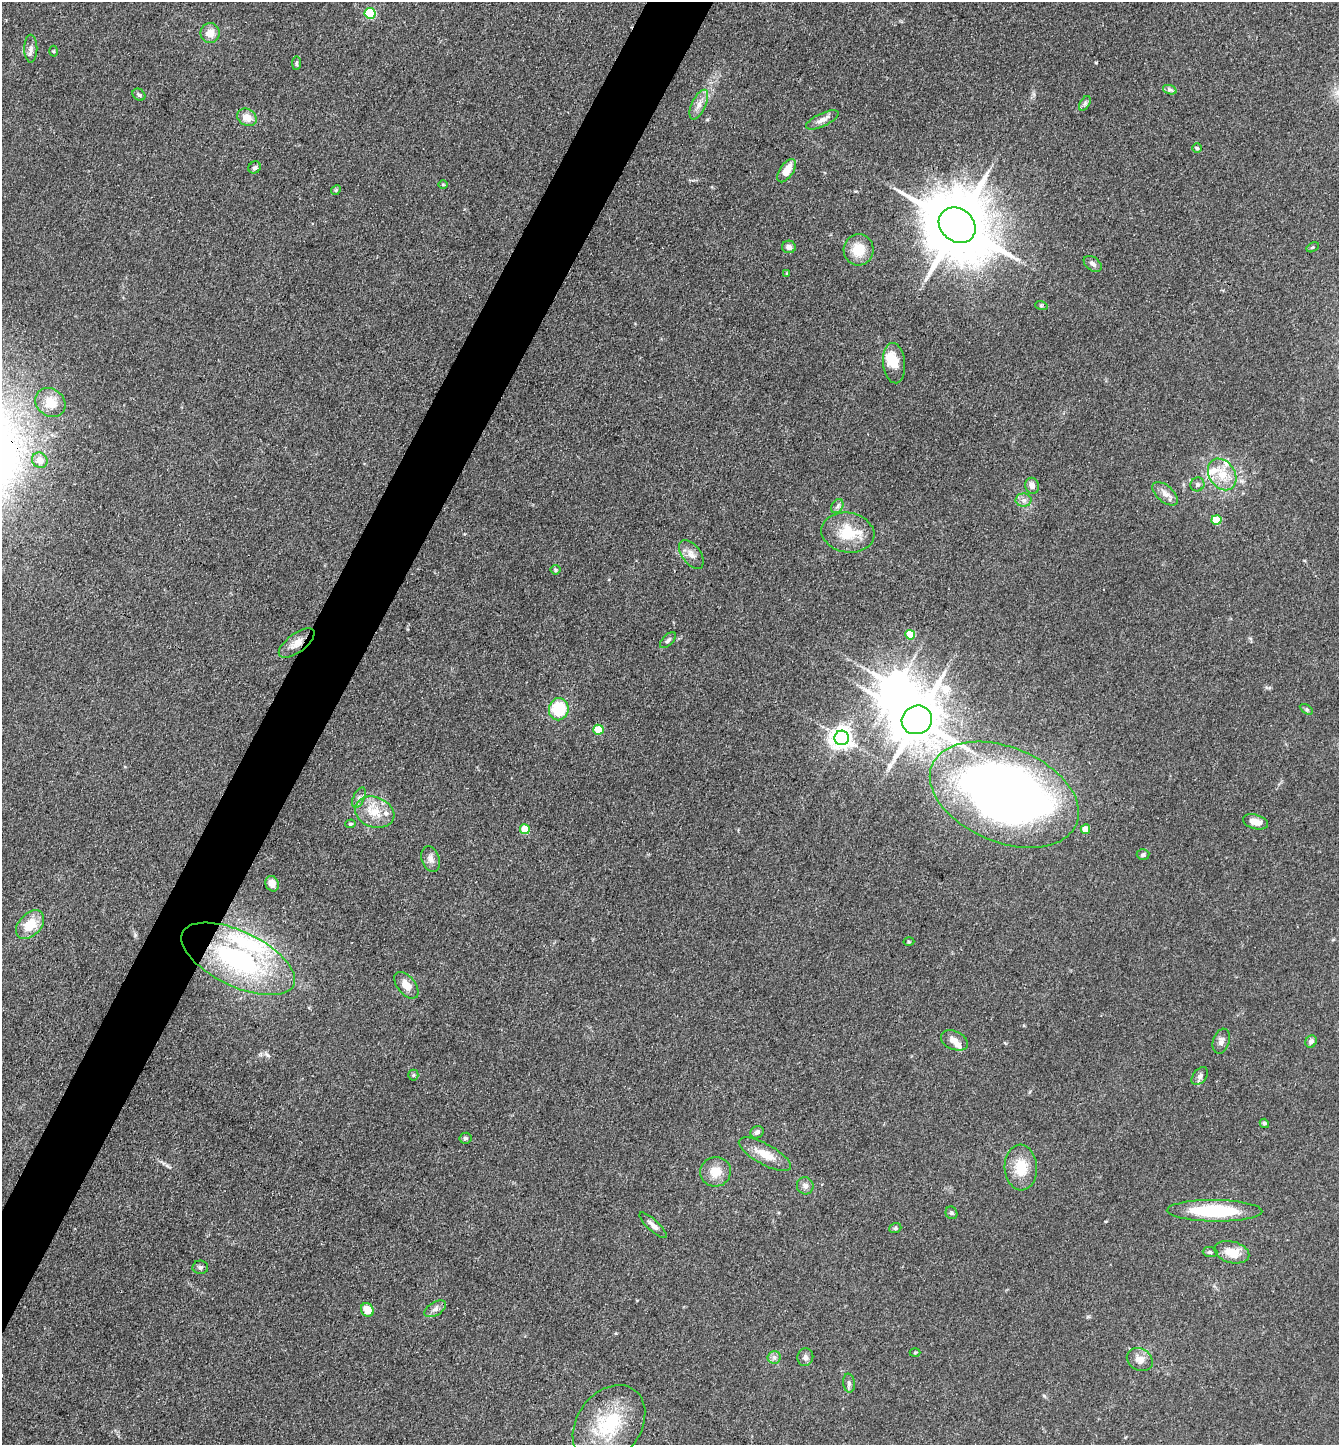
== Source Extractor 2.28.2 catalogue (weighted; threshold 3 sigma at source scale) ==
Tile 7 of 4 x 4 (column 3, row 2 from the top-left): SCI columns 2962-4298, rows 2888-4330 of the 5783 x 5774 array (HDU 1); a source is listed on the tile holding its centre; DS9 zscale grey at full resolution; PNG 1341 x 1447 px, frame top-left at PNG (2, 2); each listed source drawn as its Kron ellipse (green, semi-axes under 4 px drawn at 4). Shown black and unused: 4% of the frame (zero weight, under 3 of 4 exposures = <1% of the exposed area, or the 3 px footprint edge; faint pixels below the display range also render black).
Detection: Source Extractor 2.28.2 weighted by HDU 2 'WHT'; one run over the whole footprint, this tile lists its part. Background 0.0821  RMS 0.0064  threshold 0.0288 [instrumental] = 3 sigma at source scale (4.5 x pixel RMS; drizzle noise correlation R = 1.50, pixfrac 1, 0.05/0.05 arcsec/px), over >= 5 px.
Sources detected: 93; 2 inside a brighter object's white glare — neither listed nor drawn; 6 inside a brighter listed object's ellipse — not listed separately; the other 85 listed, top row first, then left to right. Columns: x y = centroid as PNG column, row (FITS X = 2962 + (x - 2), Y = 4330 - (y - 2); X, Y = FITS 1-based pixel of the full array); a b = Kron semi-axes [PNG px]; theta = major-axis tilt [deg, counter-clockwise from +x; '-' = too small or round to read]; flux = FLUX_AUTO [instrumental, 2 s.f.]
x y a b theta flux
370 13 5 5 - 48
210 33 10 9 - 6.7
31 49 14 6 -89 3.2
54 51 5 3 - 0.65
296 63 7 4 90 0.96
1170 90 7 4 -18 1.5
139 95 7 5 -39 1.4
1085 103 8 4 60 1.6
699 105 16 7 65 4.7
247 117 10 8 -31 7
822 120 17 6 25 4
1197 148 5 4 - 0.88
255 167 6 5 - 1.5
787 171 13 7 56 9
443 184 5 3 - 0.6
336 190 5 4 - 0.86
957 225 20 16 -40 6500
789 247 7 6 - 3
1313 247 6 4 32 0.83
859 250 16 15 - 13
1093 264 10 6 -37 2.4
787 273 4 3 - 0.67
1041 305 6 4 -18 0.84
894 363 20 11 -84 11
50 403 16 13 -38 7.9
40 460 8 7 - 4.3
1222 474 17 13 -56 12
1197 484 7 6 - 1.9
1032 486 8 7 - 3.7
1165 494 15 8 -40 4.5
1024 500 8 6 1 2.6
837 506 7 5 60 1.8
1216 520 5 4 - 18
848 533 27 20 -10 21
691 554 16 9 -53 5
555 570 5 4 - 0.93
910 635 5 5 - 18
668 640 10 5 45 1.6
297 643 21 9 37 7.3
559 709 11 10 - 29
1306 709 7 4 -32 1
917 720 15 14 - 3700
598 730 5 5 - 23
842 738 7 7 - 470
1004 795 78 47 -22 520
359 798 11 5 65 2.3
375 812 20 15 -19 13
1255 822 13 7 -15 5.9
351 824 5 4 - 0.81
525 829 5 5 - 20
1085 829 5 4 - 7.9
1143 854 6 5 - 1.3
431 859 13 9 -72 4
272 884 8 6 -67 4.9
30 925 17 11 46 15
909 942 5 3 - 0.65
238 959 61 27 -26 110
406 985 15 9 -50 6.4
954 1040 14 9 -24 4.5
1221 1041 13 8 72 3.3
1311 1042 6 5 - 2.4
413 1075 5 5 - 0.87
1200 1076 10 6 50 2.6
1264 1123 5 4 - 1.1
757 1132 7 6 - 2.3
465 1138 6 5 - 1.3
765 1154 29 10 -29 12
1021 1167 23 16 -87 16
715 1172 15 15 - 9.5
805 1186 9 8 - 2.9
1215 1211 48 11 -1 47
951 1213 6 5 - 1.2
653 1225 18 5 -42 3.4
895 1228 6 5 - 1.2
1210 1252 7 5 -3 1.2
1232 1252 18 10 -15 11
200 1267 8 6 -1 1.7
435 1309 12 6 31 3
367 1310 7 6 - 9.2
915 1352 5 3 - 0.67
774 1357 6 6 - 2
805 1357 9 8 - 2.2
1140 1359 14 11 -31 5.3
849 1383 9 6 -82 1.9
609 1424 43 32 53 45
Overlapping masked pixels (flux is a lower limit): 1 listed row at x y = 297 643